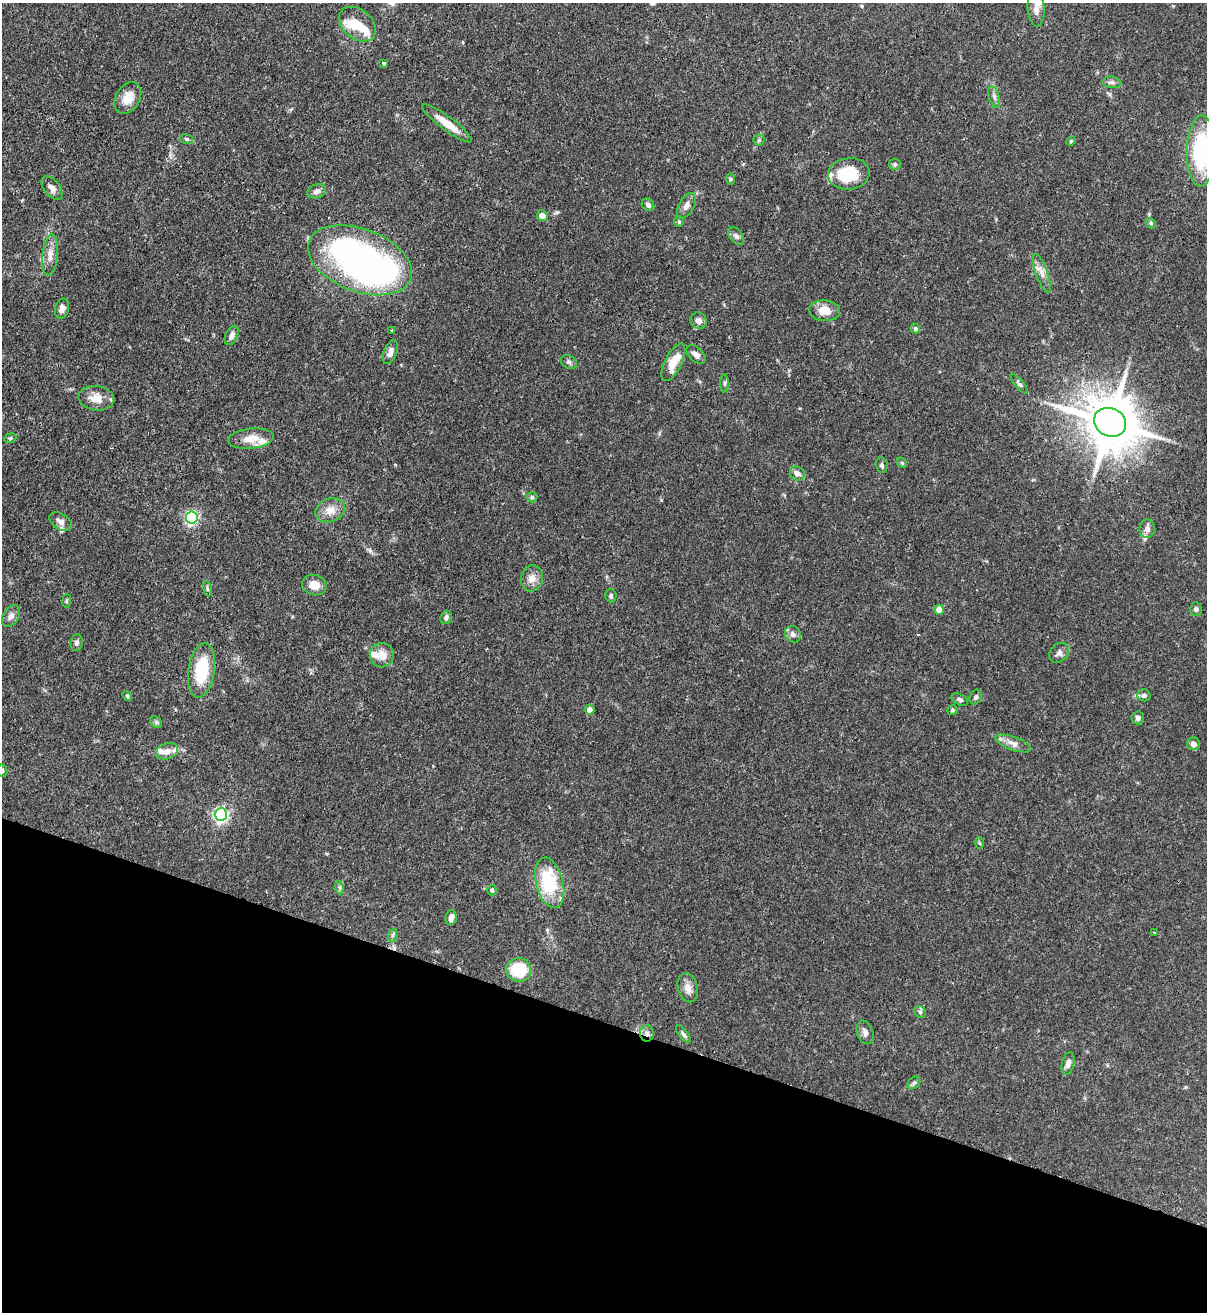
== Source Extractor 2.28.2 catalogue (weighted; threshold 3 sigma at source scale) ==
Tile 15 of 4 x 4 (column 3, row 4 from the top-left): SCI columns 2631-3835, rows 35-1344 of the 5383 x 5308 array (HDU 1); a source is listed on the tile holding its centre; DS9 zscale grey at full resolution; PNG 1209 x 1314 px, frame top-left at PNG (2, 3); each listed source drawn as its Kron ellipse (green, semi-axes under 4 px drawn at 4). Shown black and unused: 22% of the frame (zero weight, under 3 of 4 exposures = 7% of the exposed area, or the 3 px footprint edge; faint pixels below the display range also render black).
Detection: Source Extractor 2.28.2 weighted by HDU 2 'WHT'; one run over the whole footprint, this tile lists its part. Background 0.1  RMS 0.0041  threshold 0.0185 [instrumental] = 3 sigma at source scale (4.5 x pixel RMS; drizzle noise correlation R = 1.50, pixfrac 1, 0.05/0.05 arcsec/px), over >= 5 px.
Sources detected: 102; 3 inside a brighter object's white glare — neither listed nor drawn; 8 inside a brighter listed object's ellipse — not listed separately; the other 91 listed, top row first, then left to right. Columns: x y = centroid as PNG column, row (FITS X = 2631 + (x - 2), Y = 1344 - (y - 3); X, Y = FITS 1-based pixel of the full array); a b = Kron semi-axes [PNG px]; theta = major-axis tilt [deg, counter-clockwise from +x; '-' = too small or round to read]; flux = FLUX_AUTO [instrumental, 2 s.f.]
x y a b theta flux
1036 9 18 8 -86 3.8
357 24 21 14 -39 8.7
384 63 4 3 - 0.58
1112 82 9 6 -10 1.2
994 97 11 5 -72 1.3
128 98 17 12 60 6.1
447 123 30 7 -37 6.7
187 139 6 5 - 0.74
759 140 5 5 - 0.7
1071 141 5 4 - 0.44
1201 151 35 14 89 38
895 164 6 5 - 0.77
849 174 21 15 6 18
731 179 6 4 89 0.58
52 188 14 8 -52 2.5
317 191 9 7 21 1.8
648 205 7 5 -44 1.3
686 206 14 7 60 2.2
542 216 5 5 - 2.9
679 222 5 4 - 0.59
1151 223 6 4 -49 0.6
736 236 10 6 -51 1.3
50 255 21 7 85 3.8
360 260 54 31 -21 150
1042 273 20 6 -70 3
62 308 10 7 75 2.2
825 311 15 10 -5 5.9
699 321 8 8 - 2.4
915 329 5 4 - 0.92
392 331 3 2 - 0.52
232 335 10 6 65 2
390 352 13 6 70 2.6
696 355 11 6 -43 2.4
569 362 9 6 -33 1.1
673 362 21 8 63 8.5
725 383 9 4 89 0.91
1019 384 12 4 -50 0.99
96 398 18 12 -6 5.5
1110 422 16 14 -26 2500
10 438 6 4 23 0.62
251 439 23 10 6 6.4
902 463 6 4 -46 0.55
882 465 8 5 -77 1
797 473 8 6 -35 2.3
532 497 5 5 - 0.66
330 510 15 11 23 4.7
192 518 6 6 - 75
61 521 12 8 -33 2
1147 529 9 7 82 2.1
532 578 13 11 75 3.5
314 585 12 10 -17 4.3
207 589 8 4 -81 0.71
611 596 6 5 - 0.93
67 601 7 3 82 0.59
1196 609 7 5 -86 0.99
939 610 5 5 - 6
11 616 12 8 61 2
446 617 7 5 70 1.2
793 634 8 7 - 1.8
77 643 8 6 83 1.2
1059 653 11 8 46 1.7
382 655 12 12 - 4.8
202 670 27 13 81 21
1144 695 7 6 - 1.1
127 696 5 4 - 0.54
976 697 7 6 - 1.1
960 700 9 5 -28 0.95
590 709 5 5 - 2.9
952 710 5 4 - 0.7
1138 718 6 6 - 1.3
156 722 6 5 - 0.77
1013 743 18 6 -20 2.9
1193 744 6 6 - 1.7
167 751 11 7 18 2.6
2 770 6 5 - 0.92
221 815 6 6 - 110
980 843 6 4 -87 0.51
550 883 26 13 -76 25
340 888 7 4 -72 0.79
492 890 5 4 - 0.73
451 917 8 5 82 2.1
1154 932 4 2 - 0.33
393 935 7 4 71 0.73
519 970 12 11 - 19
688 988 15 10 -74 3.3
920 1012 6 5 - 0.88
865 1032 12 8 -72 2.1
647 1033 8 7 - 1.5
683 1034 10 4 -52 1
1068 1063 11 6 77 2.1
914 1083 7 5 43 0.86
Overlapping masked pixels (flux is a lower limit): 3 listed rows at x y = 360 260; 1110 422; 647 1033
Isophote crosses this tile's border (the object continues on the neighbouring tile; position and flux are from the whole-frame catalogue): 2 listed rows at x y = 1201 151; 2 770